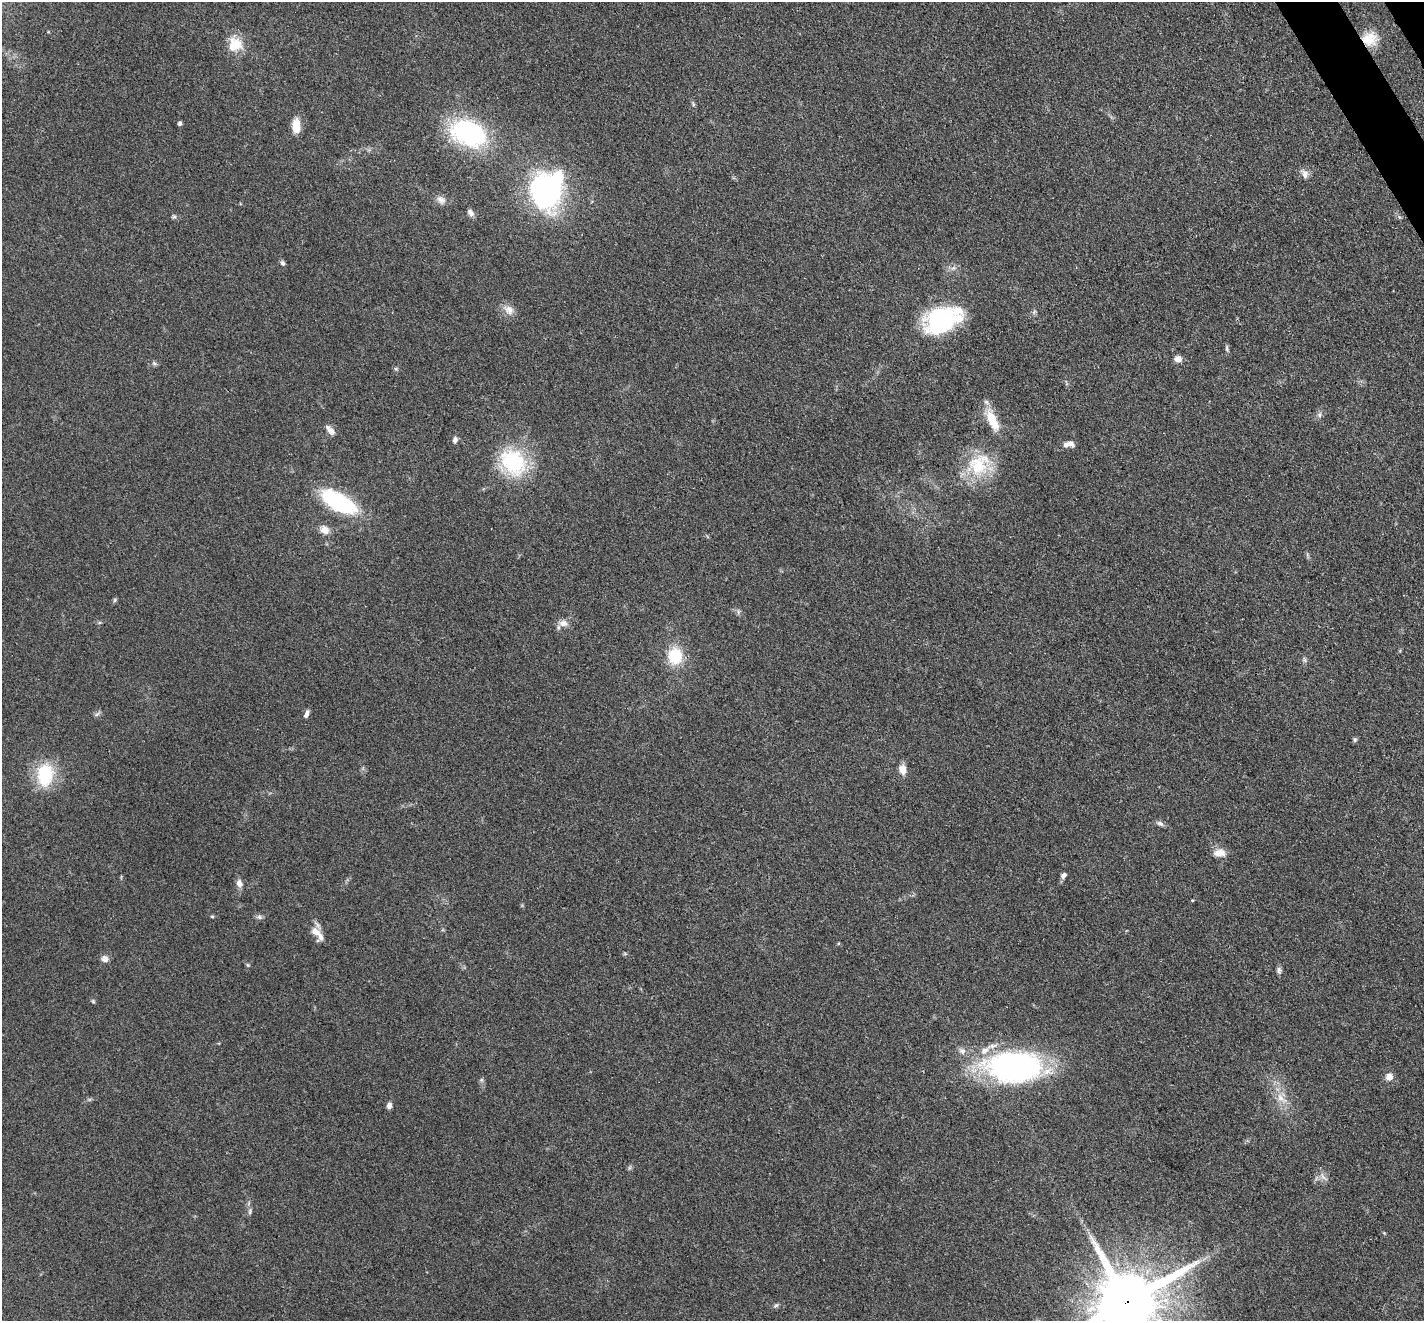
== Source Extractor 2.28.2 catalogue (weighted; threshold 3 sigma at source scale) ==
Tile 10 of 4 x 4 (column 2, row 3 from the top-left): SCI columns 1504-2925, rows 1653-2971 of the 5851 x 5809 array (HDU 1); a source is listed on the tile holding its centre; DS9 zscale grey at full resolution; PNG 1426 x 1323 px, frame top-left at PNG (2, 2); no overlay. Shown black and unused: <1% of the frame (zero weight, under 3 of 4 exposures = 7% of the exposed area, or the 3 px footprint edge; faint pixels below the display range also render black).
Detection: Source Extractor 2.28.2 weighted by HDU 2 'WHT'; one run over the whole footprint, this tile lists its part. Background 0.0899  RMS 0.0078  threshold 0.035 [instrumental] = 3 sigma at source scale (4.5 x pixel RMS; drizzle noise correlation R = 1.50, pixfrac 1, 0.05/0.05 arcsec/px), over >= 5 px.
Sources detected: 64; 1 inside a brighter object's white glare — not listed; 4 inside a brighter listed object's ellipse — not listed separately; the other 59 listed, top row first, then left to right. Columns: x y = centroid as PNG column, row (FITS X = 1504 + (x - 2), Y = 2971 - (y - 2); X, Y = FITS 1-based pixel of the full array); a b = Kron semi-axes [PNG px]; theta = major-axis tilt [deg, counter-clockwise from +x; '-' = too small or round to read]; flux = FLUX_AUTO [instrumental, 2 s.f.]
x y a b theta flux
1370 39 21 17 -2 16
235 45 17 16 - 17
693 104 8 3 -78 1.2
180 123 4 4 - 2.1
296 126 16 9 90 11
468 133 35 22 -23 110
1305 174 11 9 85 4.3
545 191 34 28 -67 160
441 200 13 9 -37 4.4
470 213 9 6 -54 3.4
174 217 6 5 - 1.4
282 263 7 6 - 1.6
509 310 15 11 -34 6.4
942 320 38 26 19 87
1227 348 9 5 -83 1.6
1178 359 8 7 - 4.7
154 363 6 6 - 1.6
396 369 6 4 -18 1.1
1319 415 7 6 - 2.1
992 420 29 11 -65 18
330 430 15 7 -45 4.5
455 440 9 6 74 2.4
1070 444 9 6 -30 3.5
513 462 38 29 -51 57
978 465 32 30 87 38
338 502 26 12 -30 100
325 530 10 8 -34 7
115 600 6 5 - 1.2
738 612 8 4 89 1.5
563 623 13 9 -5 5.1
675 656 18 15 -86 27
1304 660 8 4 -81 1.6
97 714 9 3 32 1.4
306 714 10 5 69 2.9
1355 740 7 5 89 1.3
902 770 12 9 -77 6.1
45 775 27 18 87 39
1160 823 11 6 -21 2.5
1219 853 15 9 1 7.3
1063 876 7 5 56 2.8
239 883 10 7 -77 3.9
1192 900 3 3 - 0.85
212 916 6 4 -2 0.86
259 917 8 6 -3 2
315 931 16 10 -30 7.1
105 959 8 8 - 4.1
248 965 5 5 - 0.97
1279 970 9 6 -85 2.1
93 1001 6 4 -46 1
962 1051 10 9 - 3.6
1014 1067 49 27 -3 240
1389 1076 8 8 - 5.4
481 1080 6 5 - 1.3
1281 1098 14 8 -41 7
389 1105 8 6 71 2.8
1323 1177 13 5 -41 2.9
250 1211 11 4 82 1.8
1127 1302 21 18 32 7200
776 1305 8 4 36 1.4
Overlapping masked pixels (flux is a lower limit): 2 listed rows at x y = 1370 39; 1127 1302
Isophote crosses this tile's border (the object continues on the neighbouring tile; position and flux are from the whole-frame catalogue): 1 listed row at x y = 1127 1302